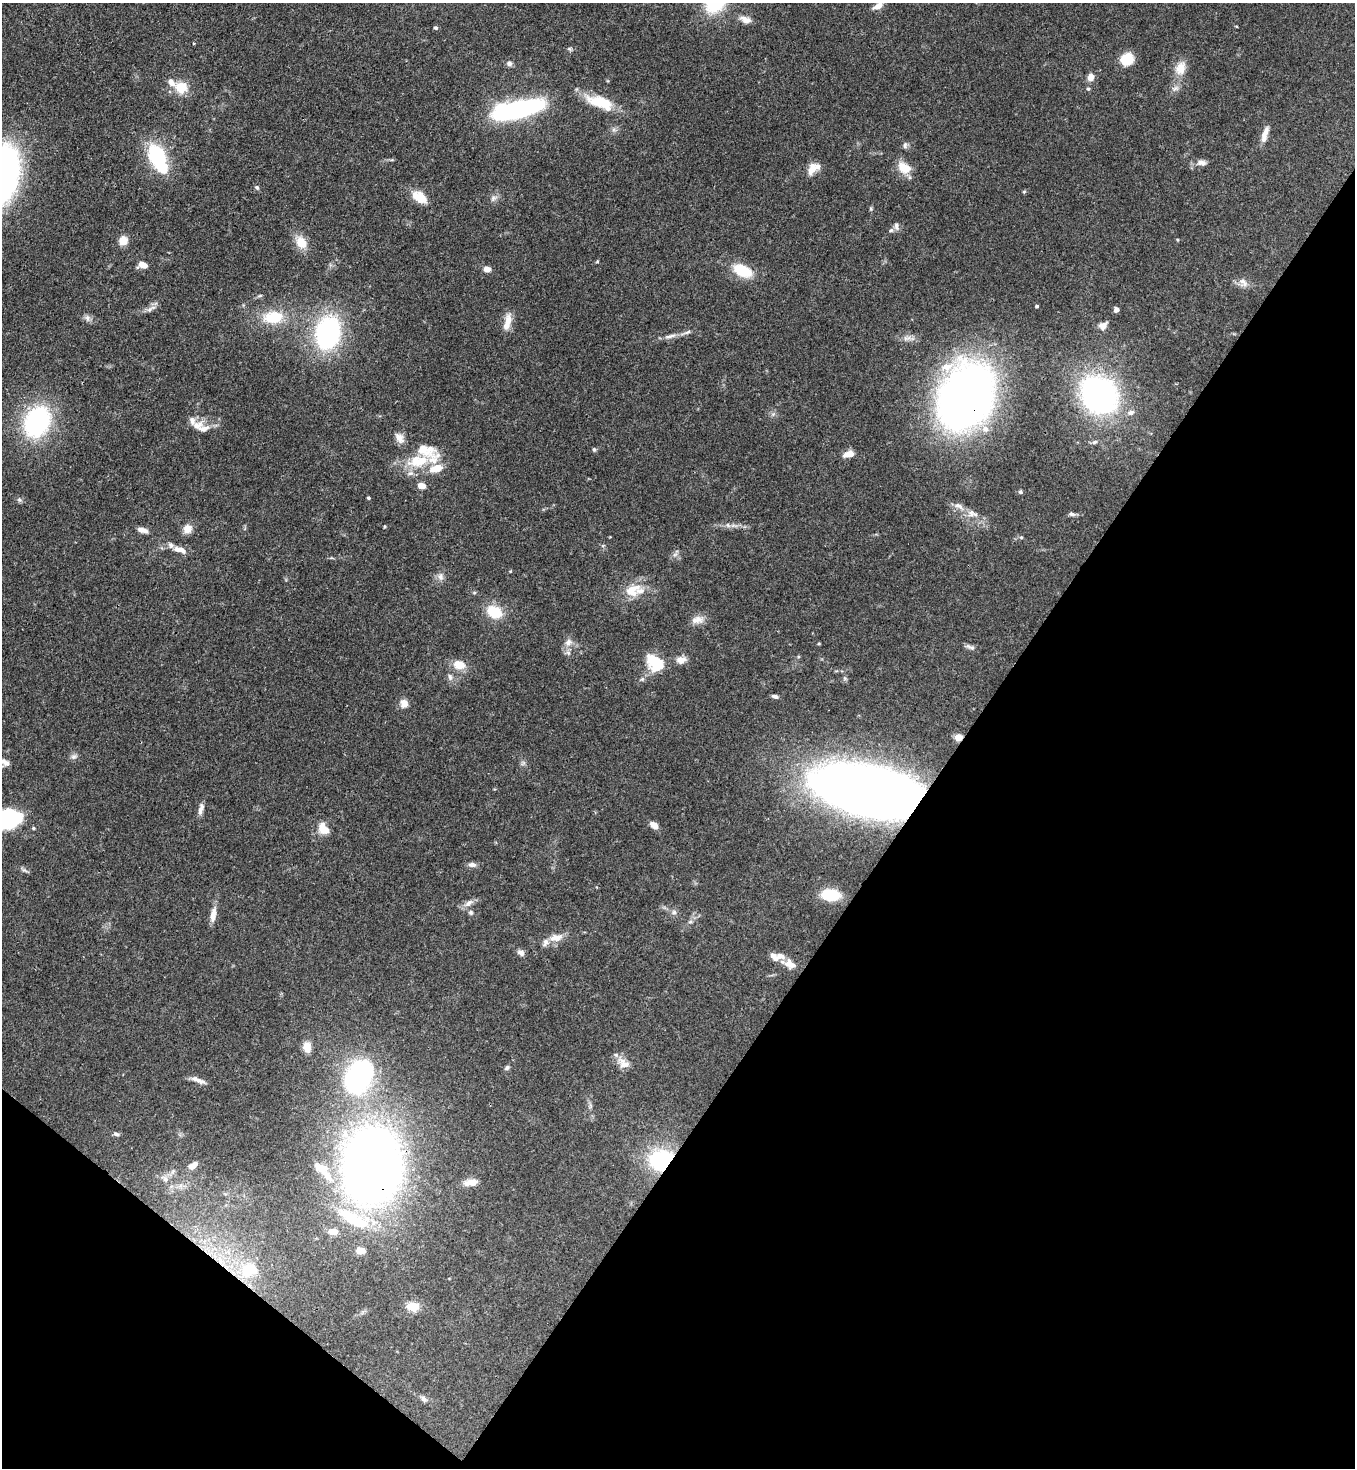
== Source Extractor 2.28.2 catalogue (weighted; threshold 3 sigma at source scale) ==
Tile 15 of 4 x 4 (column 3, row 4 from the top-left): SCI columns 2932-4284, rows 59-1524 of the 6002 x 5980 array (HDU 1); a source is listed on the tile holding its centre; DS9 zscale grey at full resolution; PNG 1357 x 1470 px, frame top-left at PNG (2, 3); no overlay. Shown black and unused: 34% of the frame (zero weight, under 3 of 4 exposures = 7% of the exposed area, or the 3 px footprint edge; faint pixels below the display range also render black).
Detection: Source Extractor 2.28.2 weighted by HDU 2 'WHT'; one run over the whole footprint, this tile lists its part. Background 0.127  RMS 0.0044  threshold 0.0197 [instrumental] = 3 sigma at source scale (4.5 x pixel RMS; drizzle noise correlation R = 1.50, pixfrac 1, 0.05/0.05 arcsec/px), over >= 5 px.
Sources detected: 141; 3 inside a brighter object's white glare — not listed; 17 inside a brighter listed object's ellipse — not listed separately; the other 121 listed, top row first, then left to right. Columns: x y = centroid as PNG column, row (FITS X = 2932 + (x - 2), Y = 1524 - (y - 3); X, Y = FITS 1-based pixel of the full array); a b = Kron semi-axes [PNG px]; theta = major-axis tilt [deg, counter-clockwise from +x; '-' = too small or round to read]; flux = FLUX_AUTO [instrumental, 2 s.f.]
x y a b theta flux
878 6 12 6 32 3.4
745 19 15 8 -24 3.1
1236 26 4 2 - 0.33
435 28 5 5 - 0.75
194 44 3 3 - 0.54
1127 59 13 11 31 10
509 63 8 7 - 1.2
1180 68 20 14 68 6.3
1091 77 7 6 - 4.2
181 87 16 15 - 8.3
1088 89 5 4 - 0.54
600 102 36 14 -19 14
518 109 31 9 12 150
1265 135 21 7 74 3.6
905 145 9 6 83 1.2
157 156 17 13 -63 33
1201 162 12 7 -7 2.4
904 168 17 12 -34 7.6
812 169 17 9 61 4.5
257 187 6 5 - 0.87
1024 192 6 4 2 0.45
419 197 20 12 -32 7.2
493 198 9 6 42 1.5
871 209 6 5 - 0.6
896 226 11 6 -88 1.4
891 230 7 5 28 0.93
123 240 10 9 - 4.3
1178 240 4 3 - 0.39
301 242 17 12 -62 6.5
597 261 5 3 - 0.43
143 265 11 7 -3 3.6
487 269 6 5 - 3.6
742 271 22 13 -24 13
1243 282 15 9 -48 2.9
260 296 7 3 9 0.68
1037 306 3 3 - 0.71
149 309 13 6 39 2
1116 310 5 5 - 1.4
273 317 24 14 4 15
87 318 10 7 -74 1.5
507 322 23 8 76 5
1103 326 9 7 35 3
328 333 37 26 78 60
670 336 19 5 12 2.7
907 338 13 7 7 2.4
1099 395 23 20 -45 160
966 396 54 40 58 300
1131 412 9 7 13 1.9
773 414 5 5 - 0.98
37 422 34 25 64 57
197 425 17 12 8 4.6
399 438 16 9 -53 3.1
1095 442 8 5 27 0.99
594 449 6 5 - 0.69
848 454 12 6 16 4.1
417 461 35 17 11 16
421 486 9 7 -11 2.8
1020 492 6 4 -89 0.64
369 498 4 3 - 0.67
19 500 7 5 -44 0.92
959 506 16 7 -32 2.9
1072 514 8 5 -10 1.2
728 525 7 5 -46 1.1
384 527 5 3 - 0.41
187 529 11 9 56 4.1
142 530 12 6 -14 2.8
1021 537 5 5 - 0.54
180 550 19 8 -15 3.9
675 554 7 4 19 0.95
440 577 9 6 90 1.8
632 590 22 16 30 9.7
474 592 6 4 0 0.56
494 612 16 12 -26 12
697 620 18 10 9 3.6
568 642 11 9 48 2.7
972 648 7 5 12 1
681 660 10 8 3 3.6
654 662 24 15 77 10
459 665 16 11 -11 5.7
450 677 10 6 -80 1.5
775 696 8 5 -20 1.1
404 703 11 10 - 2.9
959 737 5 5 - 5.3
73 757 7 7 - 1.4
5 762 15 8 -25 2.9
523 763 7 5 56 0.91
867 790 70 33 -13 550
201 809 16 6 76 2.2
4 820 28 17 20 36
654 825 9 6 -37 3.4
322 826 13 8 69 4.1
33 828 4 4 - 0.53
472 865 11 6 -3 1.7
830 895 18 11 -4 15
469 903 15 6 40 2.2
471 912 6 6 - 0.87
674 912 6 6 - 1.2
213 915 18 7 80 4
690 922 6 4 2 0.7
556 938 20 9 10 5
521 952 8 7 - 1.8
780 956 15 9 -8 3.3
790 964 12 8 -33 4.9
307 1047 12 9 -81 4.6
624 1063 18 12 -37 4.5
507 1068 8 5 38 0.97
359 1076 25 17 58 100
198 1080 21 5 -22 2.5
116 1134 8 5 -11 0.9
661 1160 22 17 20 39
193 1165 12 7 36 3.1
372 1165 53 40 84 480
327 1176 20 9 -50 6.3
165 1179 7 7 - 1.4
471 1182 16 8 9 4.5
353 1219 51 16 -29 25
334 1231 12 8 -1 3.5
361 1251 9 7 2 4.5
249 1270 23 19 31 14
413 1306 15 11 -5 5.8
423 1399 9 6 -42 1.4
Overlapping masked pixels (flux is a lower limit): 5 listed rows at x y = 966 396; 959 737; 867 790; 661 1160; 372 1165
Isophote crosses this tile's border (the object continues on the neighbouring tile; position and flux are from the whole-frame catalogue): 3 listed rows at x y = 878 6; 5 762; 4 820